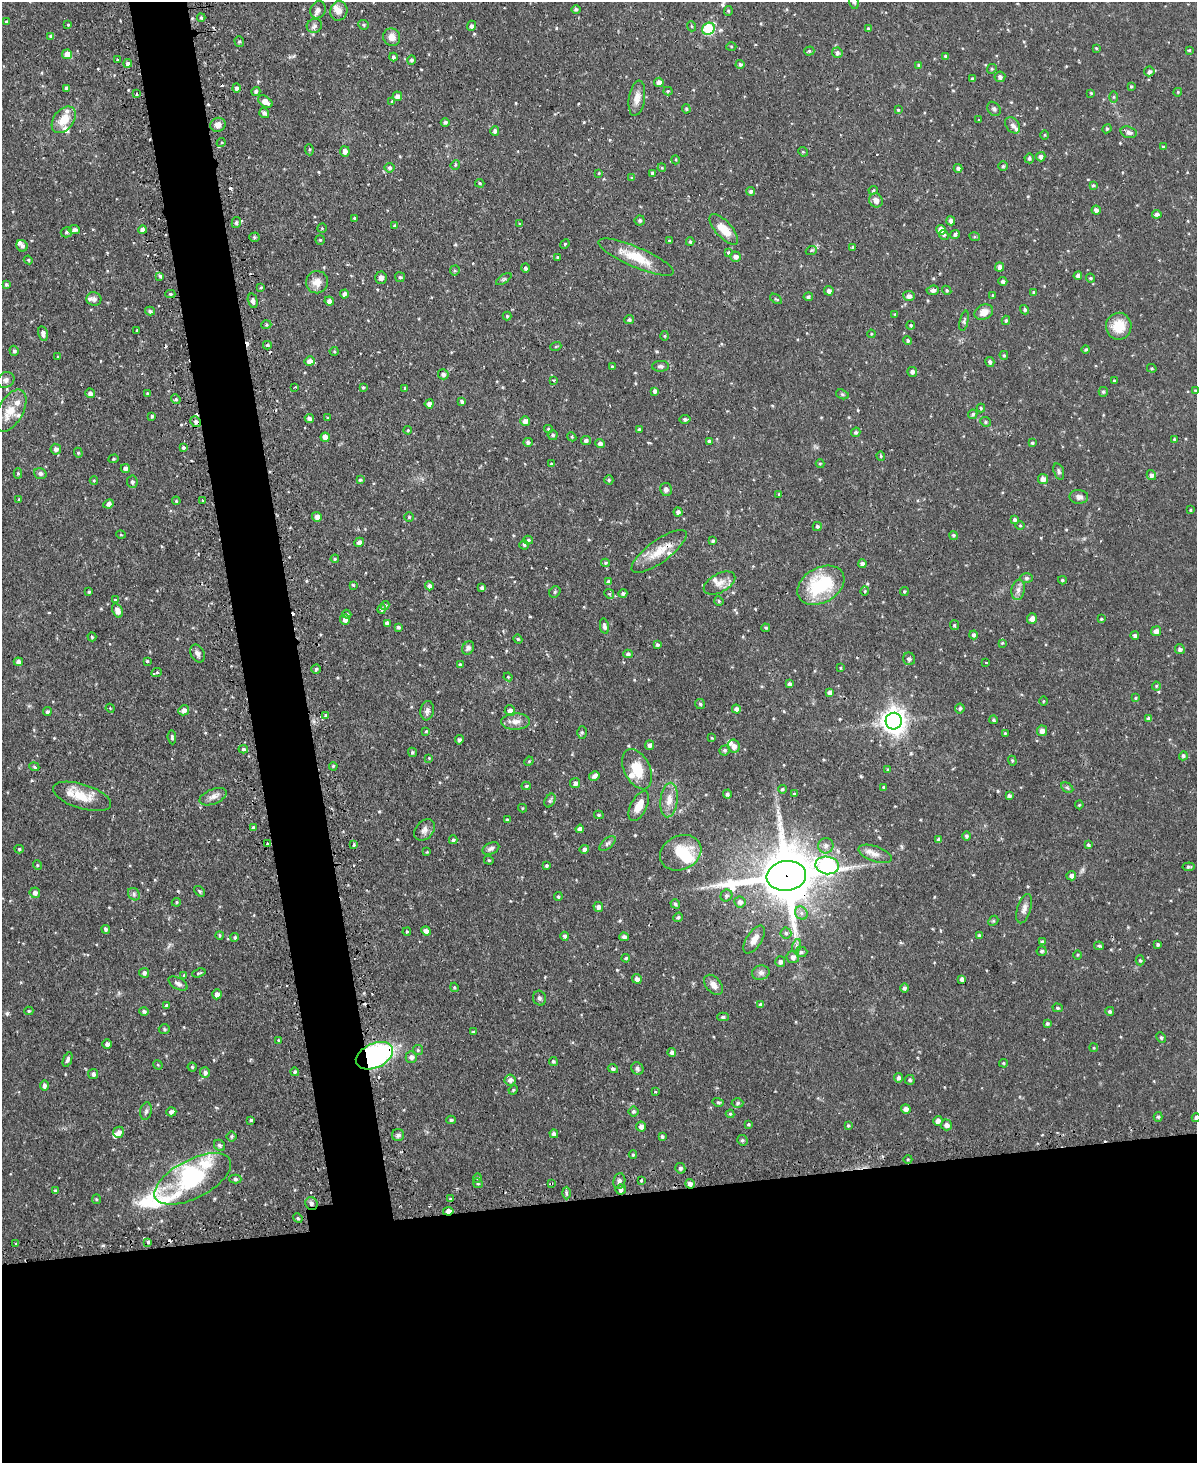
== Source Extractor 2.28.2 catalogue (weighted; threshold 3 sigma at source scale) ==
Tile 11 of 4 x 3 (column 3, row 3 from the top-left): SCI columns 2420-3614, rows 157-1617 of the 4838 x 4810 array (HDU 1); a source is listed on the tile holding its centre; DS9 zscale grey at full resolution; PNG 1199 x 1465 px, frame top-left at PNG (2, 2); each listed source drawn as its Kron ellipse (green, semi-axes under 4 px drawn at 4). Shown black and unused: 22% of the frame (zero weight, under 2 of 3 exposures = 4% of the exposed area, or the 3 px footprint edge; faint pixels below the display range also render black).
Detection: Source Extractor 2.28.2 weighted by HDU 2 'WHT'; one run over the whole footprint, this tile lists its part. Background 0.0734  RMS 0.0055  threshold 0.0246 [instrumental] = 3 sigma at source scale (4.5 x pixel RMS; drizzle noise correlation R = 1.50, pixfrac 1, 0.05/0.05 arcsec/px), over >= 5 px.
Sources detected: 567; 2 inside a brighter object's white glare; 18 cosmic-ray / hot-pixel residue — neither listed nor drawn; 15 inside a brighter listed object's ellipse — not listed separately; of the other 532, all 500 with FLUX_AUTO >= 0.462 (the completeness limit of this list) listed and drawn (32 fainter detections not listed), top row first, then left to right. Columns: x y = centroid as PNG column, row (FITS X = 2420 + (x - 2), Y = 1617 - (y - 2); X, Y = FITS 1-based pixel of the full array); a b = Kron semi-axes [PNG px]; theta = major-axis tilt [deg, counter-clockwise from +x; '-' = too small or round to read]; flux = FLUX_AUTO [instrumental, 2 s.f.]
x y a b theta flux
854 2 7 4 -79 0.98
576 9 5 4 - 1.3
318 10 9 7 61 2.3
339 11 10 8 71 3.2
728 11 5 4 - 0.66
201 18 4 3 - 0.7
6 22 4 4 - 0.61
68 25 3 3 - 0.56
363 25 5 5 - 0.84
314 26 8 7 - 1.5
471 26 5 4 - 1.7
691 26 5 3 - 0.57
708 29 6 6 - 41
868 29 4 4 - 0.79
51 36 4 4 - 1.7
392 37 9 8 - 4
239 42 5 5 - 0.77
731 46 5 3 - 0.54
1096 48 4 3 - 0.54
1189 50 4 3 - 0.5
809 51 5 4 - 0.88
837 53 5 5 - 1.6
67 54 5 5 - 5.9
946 56 4 4 - 1.2
393 57 4 4 - 1.2
118 60 3 3 - 0.77
412 60 5 4 - 1.2
128 63 4 4 - 1.8
740 64 4 4 - 1.1
919 65 4 4 - 1.1
992 69 5 4 - 0.76
1149 71 5 5 - 1.5
1000 77 5 5 - 1.5
972 79 4 3 - 1.1
659 82 5 4 - 2.4
1131 86 4 3 - 0.73
66 88 4 3 - 1.1
236 88 4 4 - 1.4
256 91 4 4 - 1.4
668 91 4 4 - 0.7
1178 92 4 3 - 0.47
1091 93 3 3 - 0.62
136 94 4 2 - 0.46
397 96 5 5 - 2.7
1114 97 6 4 89 0.76
637 98 18 8 82 4.8
392 101 4 4 - 0.66
265 102 8 5 -34 4.3
686 109 4 4 - 0.77
994 109 8 6 -52 1.3
898 110 4 4 - 0.71
264 113 5 4 - 1.7
978 119 3 2 - 0.68
64 120 15 10 53 9.1
445 122 4 4 - 1.2
218 125 8 7 - 3.7
1013 125 9 6 -52 2.1
1107 129 5 4 - 0.68
495 131 5 4 - 1.3
1129 132 8 5 -17 2.3
1045 135 5 3 - 0.47
221 143 4 3 - 3.2
1163 147 3 3 - 0.8
309 150 6 4 -85 0.74
345 151 5 5 - 2.3
803 152 5 4 - 0.57
1041 157 4 4 - 1.9
1029 158 5 4 - 1.2
676 160 4 3 - 0.49
455 165 5 4 - 0.68
1003 166 4 4 - 0.84
389 168 5 5 - 1.2
662 168 4 3 - 0.49
958 168 4 4 - 1.4
599 173 4 3 - 0.54
652 173 4 3 - 1
632 178 4 4 - 0.93
480 183 5 4 - 0.63
1093 185 4 3 - 0.82
873 190 5 4 - 0.73
751 191 4 4 - 1.2
876 200 7 6 - 3
1096 210 4 4 - 1.7
1157 214 4 4 - 1.7
354 218 4 3 - 0.67
640 220 5 5 - 1.2
951 221 4 4 - 1.8
236 223 5 4 - 0.99
520 224 4 3 - 0.5
395 226 4 4 - 0.85
322 228 5 4 - 0.6
74 229 5 4 - 1.5
724 229 19 8 -48 8.7
142 230 4 4 - 2.2
941 230 5 4 - 5
66 232 6 5 - 1
944 235 5 4 - 0.94
955 235 5 4 - 1.3
254 237 5 4 - 0.92
975 237 5 3 - 0.63
320 240 5 5 - 0.73
670 241 3 3 - 0.6
690 242 4 3 - 0.87
565 244 5 4 - 0.66
22 246 6 5 - 1.5
853 247 4 4 - 0.83
811 251 6 3 21 0.75
729 252 4 3 - 1.2
558 257 3 3 - 0.73
636 257 40 10 -23 16
736 257 5 5 - 2.3
28 260 4 4 - 0.71
1000 267 4 4 - 2.1
525 268 4 4 - 1.3
455 270 5 4 - 0.78
160 276 4 4 - 0.95
1078 276 4 4 - 2
400 277 5 4 - 0.85
381 278 6 5 - 2.2
1090 278 5 3 - 0.85
504 279 9 3 33 0.81
1003 281 5 4 - 1.2
317 282 11 11 - 5.1
6 284 4 3 - 0.8
261 287 3 3 - 0.62
933 290 6 5 - 1.8
947 290 5 4 - 0.71
829 291 5 4 - 2
1034 292 4 3 - 0.67
170 294 5 4 - 0.92
344 294 4 4 - 1.4
992 295 3 3 - 0.72
909 296 5 5 - 2.2
808 297 4 4 - 1.1
94 299 7 6 - 1.9
776 299 7 3 -35 0.74
253 301 7 4 -76 2
329 301 5 4 - 2.2
1025 310 5 4 - 0.98
150 311 5 4 - 1
984 312 10 7 25 4.6
895 314 3 3 - 0.56
507 316 4 4 - 0.66
629 320 5 4 - 1.1
1006 320 4 3 - 0.78
964 321 10 4 77 1.1
266 325 5 3 - 0.59
911 325 4 4 - 0.86
1119 326 13 13 - 11
137 330 3 2 - 0.51
43 333 7 4 -78 2
871 334 4 4 - 0.51
665 336 5 3 - 0.48
908 341 4 4 - 1
267 345 4 4 - 0.86
556 346 5 3 - 0.58
1086 350 4 4 - 0.8
14 351 5 4 - 1.1
334 351 4 4 - 0.59
1004 355 4 4 - 0.84
58 357 4 3 - 0.66
310 361 5 5 - 3.3
990 362 5 4 - 1.4
660 366 8 5 2 1.2
612 367 4 3 - 0.62
1152 368 5 4 - 0.6
912 372 5 5 - 1.7
443 374 5 5 - 1.5
6 380 9 7 28 1.9
554 380 4 3 - 0.53
1114 381 4 3 - 0.65
295 387 3 2 - 0.51
363 387 3 3 - 0.6
405 388 3 3 - 0.57
1195 390 4 3 - 0.53
655 391 4 4 - 1.6
1103 392 5 4 - 0.85
90 393 5 4 - 2
147 393 4 3 - 0.54
842 394 6 4 -18 0.84
176 399 5 4 - 0.81
462 401 4 3 - 1.2
429 404 4 4 - 2.1
981 408 4 4 - 0.78
11 411 23 12 60 8.8
973 414 5 4 - 1.1
152 416 3 3 - 0.66
327 418 4 3 - 0.53
309 419 4 4 - 1.9
685 419 5 3 - 1.2
525 421 5 4 - 2.8
196 422 5 5 - 1.8
985 422 5 4 - 0.86
548 429 4 3 - 0.76
639 429 4 3 - 0.68
408 430 4 4 - 0.61
856 432 5 4 - 1.1
553 435 5 5 - 1.2
325 437 4 4 - 3.2
572 437 5 3 - 0.53
1174 439 4 3 - 0.58
586 440 5 4 - 1.3
709 441 4 4 - 1.1
528 442 5 4 - 1.4
1032 443 4 3 - 0.82
600 444 5 4 - 1.8
183 448 4 4 - 0.95
56 449 5 5 - 1.9
78 453 5 4 - 0.74
881 456 5 4 - 0.66
114 459 5 4 - 0.69
551 464 3 3 - 0.74
820 464 4 4 - 0.56
125 468 5 4 - 1.8
1059 471 8 5 -73 1.2
18 473 5 4 - 0.74
40 474 6 5 - 1.5
1151 475 5 4 - 1.9
1043 479 5 5 - 3.1
94 480 4 3 - 0.48
360 480 4 4 - 0.86
609 480 4 4 - 0.83
132 482 6 5 - 1.4
666 489 6 6 - 1.7
779 494 4 3 - 0.79
1079 497 9 7 -1 2.4
19 499 3 3 - 0.46
203 500 3 2 - 0.67
176 501 4 3 - 0.51
108 504 5 4 - 1.8
1190 510 3 3 - 0.5
678 512 4 4 - 1.6
317 517 5 5 - 2.6
409 517 5 5 - 0.74
1015 520 4 4 - 1.1
817 526 4 4 - 1.1
1020 526 5 3 - 0.52
121 535 5 3 - 0.46
953 535 5 4 - 0.85
528 540 5 4 - 0.86
713 541 4 3 - 0.81
359 542 5 4 - 2.2
524 545 4 4 - 0.78
659 551 33 11 36 11
335 559 4 3 - 0.68
605 563 4 4 - 0.71
862 564 4 4 - 1.7
1026 578 6 5 - 1.1
1062 580 4 3 - 0.8
608 582 4 4 - 1.4
719 583 17 9 29 4.5
353 585 4 4 - 0.71
821 585 25 17 30 34
429 586 4 4 - 1.5
482 588 4 3 - 1.4
1018 590 10 6 81 2.4
865 591 4 4 - 0.6
904 591 4 4 - 0.71
89 592 3 3 - 0.64
555 592 6 5 - 0.94
623 593 4 4 - 1.2
609 594 5 4 - 0.6
115 600 3 3 - 0.7
719 601 5 4 - 0.78
385 605 4 3 - 0.98
382 609 5 4 - 1.3
117 611 7 5 -68 3.3
347 614 5 4 - 0.71
1032 619 5 5 - 2.7
1101 619 4 3 - 0.5
345 620 5 5 - 2.2
387 623 4 4 - 1.5
954 625 5 4 - 0.68
604 626 8 4 -79 1.5
398 627 3 3 - 1.2
765 628 4 3 - 0.66
1156 631 5 5 - 3.1
973 635 4 4 - 1.3
1135 635 4 4 - 1.4
92 637 4 4 - 0.74
518 639 4 4 - 0.63
1002 643 4 3 - 0.5
657 645 4 4 - 1.1
468 648 7 5 56 1.6
1180 649 5 4 - 1.7
197 653 9 6 -63 1.9
628 654 4 4 - 1.4
909 659 6 6 - 1.7
147 661 3 3 - 0.65
18 662 5 4 - 2.4
986 663 3 2 - 0.85
460 665 4 3 - 0.91
840 668 4 3 - 0.51
316 669 4 4 - 0.81
156 672 5 3 - 1.2
508 677 4 4 - 0.53
789 684 4 3 - 1.3
1156 686 4 4 - 0.6
830 693 4 4 - 2.3
1136 698 4 3 - 0.71
1043 701 4 3 - 0.48
700 704 5 5 - 0.88
110 708 4 3 - 0.46
960 708 5 5 - 1
736 709 4 4 - 1.9
184 710 5 5 - 2.2
47 711 4 4 - 1.1
427 711 10 6 82 1.9
510 711 5 5 - 2.6
326 715 3 3 - 2.9
1149 718 4 3 - 1.7
994 720 4 4 - 0.92
894 721 8 8 - 500
516 722 14 8 3 3.9
426 731 4 4 - 0.69
1042 731 5 5 - 2.6
582 732 6 5 - 0.86
1005 733 3 3 - 0.5
172 737 7 4 -85 1.1
712 738 4 3 - 0.48
459 740 5 4 - 1.2
650 745 5 4 - 1.8
734 746 6 6 - 2.9
243 749 5 4 - 1.1
725 750 5 5 - 1
412 752 5 4 - 0.92
1183 756 5 4 - 1
429 758 4 4 - 0.49
529 761 5 3 - 0.56
1012 761 5 4 - 0.75
333 766 4 3 - 0.68
34 767 5 4 - 0.7
637 769 21 13 -64 12
888 770 4 3 - 0.84
594 776 5 4 - 1.9
575 783 5 5 - 1.7
526 786 4 4 - 0.77
884 787 3 3 - 0.77
1067 788 6 4 -30 0.87
782 789 4 4 - 0.97
727 794 4 4 - 1.3
794 794 3 3 - 0.72
82 796 30 12 -17 11
1009 796 4 3 - 1.2
213 797 14 7 22 3.2
669 800 17 8 84 5.5
550 801 7 5 63 1.2
1079 805 4 4 - 0.55
639 806 16 8 64 6.8
522 808 4 4 - 0.59
599 815 5 4 - 0.82
507 820 4 3 - 0.84
253 827 4 3 - 0.71
580 829 4 4 - 2.1
424 830 12 8 47 2.7
967 836 4 4 - 1.1
453 840 4 4 - 0.87
939 840 4 4 - 1.6
267 843 3 3 - 1.1
607 843 10 5 41 1.4
354 845 4 3 - 1
1088 845 3 3 - 0.91
826 846 8 7 - 2.5
19 849 4 4 - 0.79
491 849 9 5 22 1.6
584 849 4 4 - 1.6
427 852 4 4 - 0.48
681 853 21 17 26 16
875 854 17 7 -20 3.9
489 860 5 4 - 0.64
37 865 5 3 - 0.54
827 865 12 8 -10 100
547 866 3 3 - 0.9
1189 867 6 4 7 0.93
786 876 20 15 7 4000
1071 876 4 4 - 1.8
200 891 6 4 -42 0.82
35 893 5 5 - 2.1
134 894 7 5 -49 1.1
726 896 6 5 - 1.1
558 897 4 3 - 0.77
176 902 5 4 - 0.68
740 902 6 5 - 2.1
675 904 5 4 - 0.98
598 907 5 4 - 1.7
1024 909 15 6 73 2.8
801 913 7 6 - 1.8
678 917 5 4 - 0.97
993 921 6 4 43 0.68
106 929 4 4 - 1.3
426 931 5 4 - 2.2
407 932 4 3 - 0.65
786 933 5 5 - 1.1
220 935 4 4 - 0.81
979 935 4 4 - 0.87
565 936 4 4 - 1.4
235 937 4 4 - 0.84
624 937 5 4 - 1.7
754 939 16 7 57 4.4
1042 942 4 4 - 1.4
1158 945 4 3 - 1.1
796 946 7 4 71 1.1
1099 946 5 4 - 0.9
1042 951 5 5 - 1.2
801 952 6 5 - 1.3
1078 955 4 3 - 0.49
793 957 6 6 - 2.3
626 958 4 4 - 0.84
1140 960 5 4 - 0.78
780 962 5 5 - 1.6
144 973 5 5 - 1.6
199 973 7 3 19 0.79
761 973 9 7 13 2
184 975 4 3 - 0.55
637 979 5 4 - 2.1
962 979 4 4 - 1.8
178 984 10 5 -31 2
713 985 11 7 -50 3.4
454 987 5 4 - 0.76
904 988 4 4 - 1.5
217 994 5 4 - 2.5
540 998 7 6 - 1.5
166 1005 4 4 - 0.84
761 1005 4 3 - 1.2
1058 1008 5 4 - 0.81
29 1011 4 4 - 0.72
144 1011 4 4 - 1.1
1110 1011 4 4 - 1.1
723 1017 6 4 0 1.1
1047 1024 4 4 - 1.1
164 1029 5 4 - 0.86
473 1032 3 3 - 0.71
1161 1037 5 4 - 0.81
279 1040 4 3 - 0.6
107 1044 4 4 - 1.7
1094 1048 4 3 - 0.53
418 1050 5 5 - 0.85
672 1053 4 4 - 2
374 1056 20 12 24 100
411 1057 6 5 - 2.1
67 1060 8 4 69 1.5
553 1061 4 4 - 0.9
1004 1063 4 3 - 0.63
158 1065 5 4 - 0.51
192 1067 4 4 - 0.78
637 1068 6 5 - 1.3
613 1069 5 4 - 1.2
295 1072 4 4 - 1.2
205 1073 5 5 - 1.8
93 1074 5 5 - 1.5
899 1078 4 4 - 1.6
510 1080 5 5 - 1.9
910 1080 5 5 - 1.1
45 1086 5 4 - 1.8
513 1090 5 4 - 0.55
656 1092 3 3 - 0.54
718 1102 6 4 -16 0.71
738 1103 6 4 2 1.1
906 1109 5 4 - 2.3
146 1111 9 5 79 1.4
633 1111 5 5 - 0.97
171 1112 5 4 - 2.2
730 1114 4 4 - 0.77
1158 1117 5 4 - 1
1196 1118 4 4 - 1.6
251 1120 3 3 - 0.67
451 1120 4 4 - 0.9
938 1121 5 4 - 2.2
749 1124 4 4 - 0.73
848 1125 4 3 - 0.65
946 1125 5 5 - 2
641 1126 5 5 - 2.4
119 1132 6 5 - 2.5
554 1134 4 4 - 2
398 1135 6 6 - 1.3
232 1136 5 5 - 0.87
662 1136 3 3 - 0.96
742 1140 5 5 - 0.99
219 1145 6 5 - 1.2
633 1155 4 3 - 0.75
908 1159 4 3 - 0.5
680 1168 5 5 - 1.3
477 1178 5 4 - 0.61
193 1179 42 19 27 37
235 1179 6 4 -1 1.1
619 1181 8 6 82 1.8
641 1181 3 3 - 1.7
478 1183 5 4 - 0.85
551 1184 4 2 - 0.55
690 1184 5 4 - 2.2
621 1189 5 5 - 1.8
55 1191 4 4 - 0.76
566 1193 6 4 -89 0.96
96 1199 5 4 - 0.69
450 1199 4 3 - 0.62
311 1203 6 6 - 1.8
448 1211 5 4 - 4.7
298 1218 5 4 - 0.84
16 1243 2 2 - 0.64
148 1243 3 3 - 1.5
Overlapping masked pixels (flux is a lower limit): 8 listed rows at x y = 196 422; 659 551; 786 876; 374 1056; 551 1184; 690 1184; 311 1203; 448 1211
Isophote crosses this tile's border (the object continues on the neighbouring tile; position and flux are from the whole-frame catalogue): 2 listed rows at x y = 854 2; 1196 1118